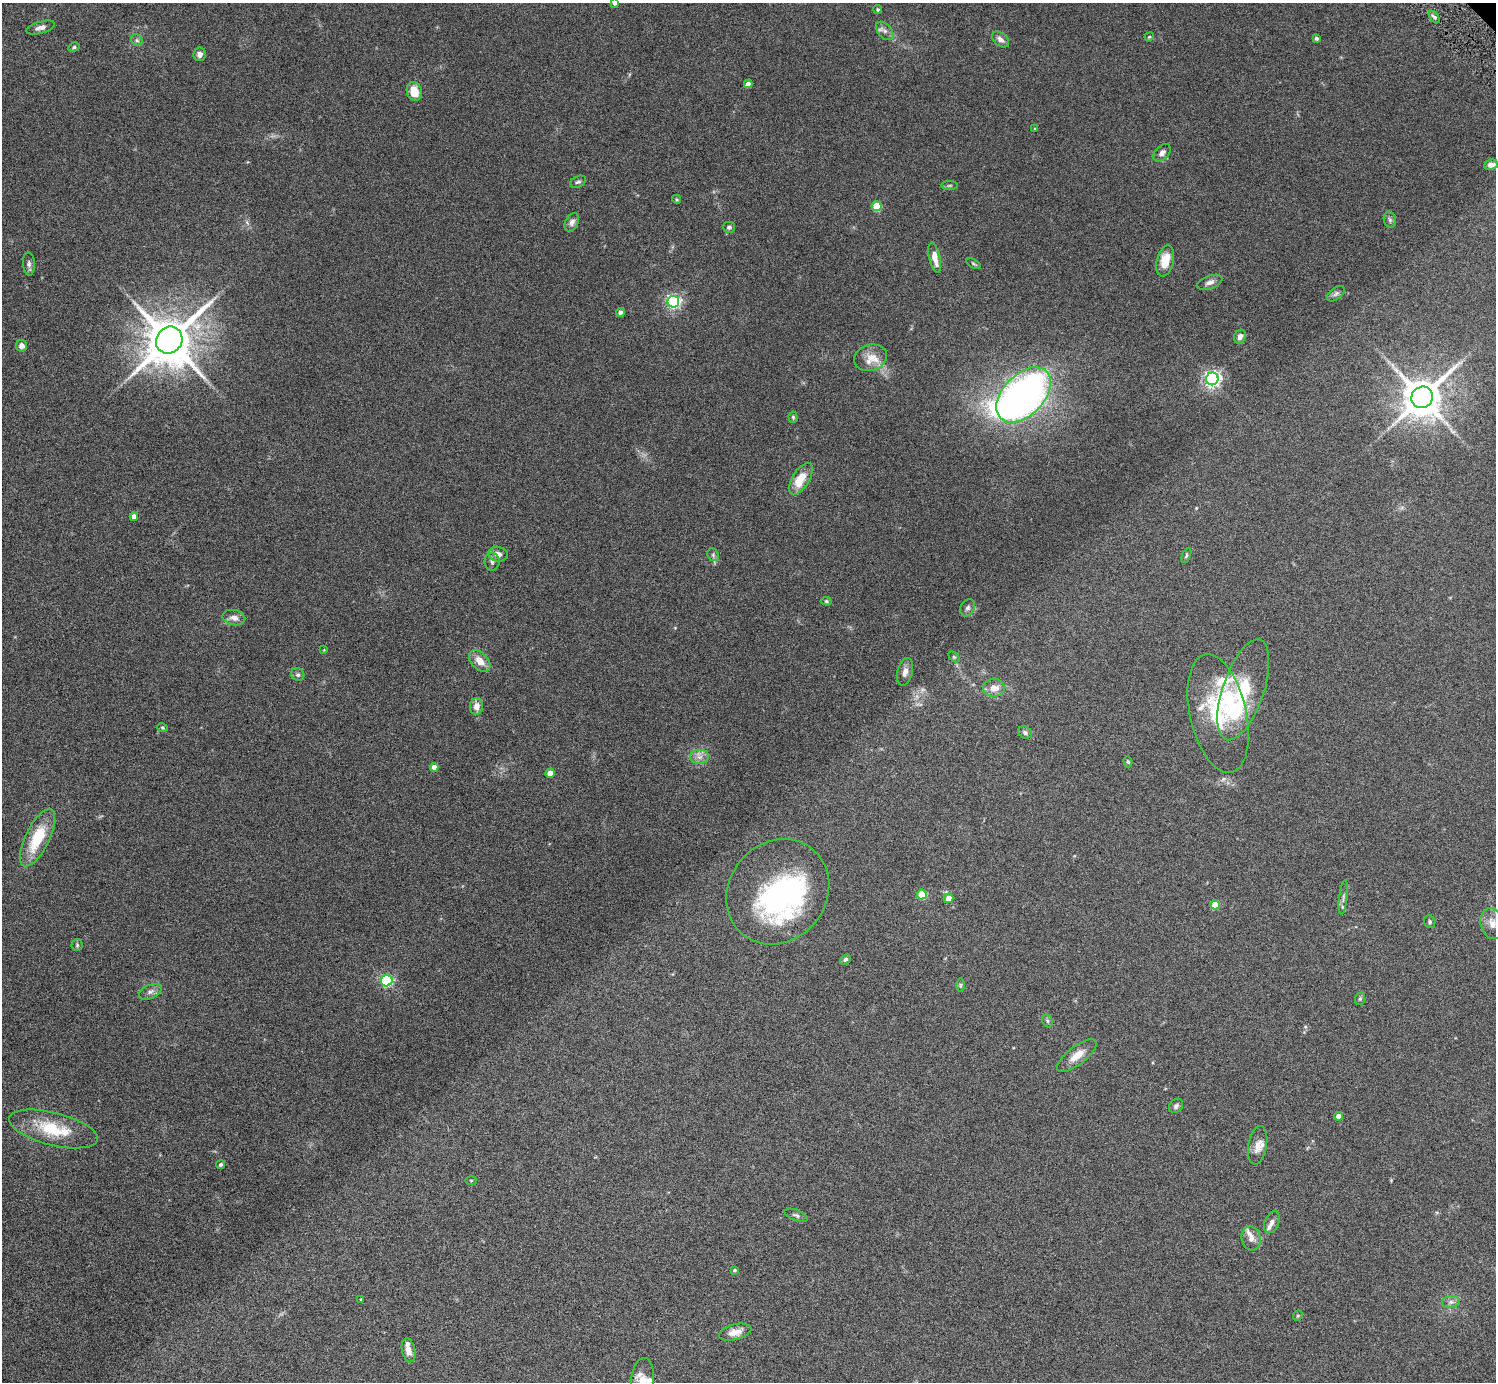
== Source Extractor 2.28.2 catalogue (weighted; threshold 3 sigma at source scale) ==
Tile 7 of 4 x 4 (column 3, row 2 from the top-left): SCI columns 3029-4522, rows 3094-4473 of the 6023 x 6019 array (HDU 1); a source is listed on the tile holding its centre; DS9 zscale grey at full resolution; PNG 1498 x 1384 px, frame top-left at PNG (2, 3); each listed source drawn as its Kron ellipse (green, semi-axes under 4 px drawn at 4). Shown black and unused: <1% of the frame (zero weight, under 5 of 9 exposures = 3% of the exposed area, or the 3 px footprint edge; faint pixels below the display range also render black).
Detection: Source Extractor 2.28.2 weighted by HDU 2 'WHT'; one run over the whole footprint, this tile lists its part. Background 0.0498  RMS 0.0042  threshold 0.0172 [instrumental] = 3 sigma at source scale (4.09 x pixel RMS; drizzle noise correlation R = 1.36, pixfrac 0.8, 0.05/0.05 arcsec/px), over >= 5 px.
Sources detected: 105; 2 inside a brighter object's white glare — neither listed nor drawn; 8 inside a brighter listed object's ellipse — not listed separately; the other 95 listed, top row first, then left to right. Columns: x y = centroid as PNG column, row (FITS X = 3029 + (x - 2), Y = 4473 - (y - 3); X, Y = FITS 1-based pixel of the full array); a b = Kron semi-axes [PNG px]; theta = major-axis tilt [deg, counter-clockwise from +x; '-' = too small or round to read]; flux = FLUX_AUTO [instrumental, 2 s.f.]
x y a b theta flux
615 3 4 4 - 1.1
878 9 4 4 - 0.53
1434 17 7 4 -53 0.83
41 27 15 6 17 1.9
885 31 11 6 -48 1.7
1149 37 5 3 - 0.37
1317 38 4 4 - 0.88
1001 39 10 6 -39 2
137 40 6 5 - 0.84
74 47 6 4 29 0.58
200 54 6 6 - 1.5
748 84 4 4 - 1.9
414 91 10 7 -73 6.2
1035 129 4 3 - 0.37
1162 153 10 6 45 1.7
1491 165 7 5 9 2.2
578 182 8 5 25 0.86
950 185 8 4 1 0.66
676 199 5 3 - 0.39
876 206 5 5 - 15
1390 220 8 6 -74 1
572 222 9 6 62 1.4
729 227 6 5 - 0.88
935 258 15 5 -77 3.9
1165 261 16 8 76 6.8
29 264 11 6 -86 1.3
974 264 8 3 -30 0.53
1209 282 13 6 19 1.9
1336 294 10 6 37 1.1
673 302 6 6 - 84
620 312 4 4 - 1.5
1240 337 7 5 68 1.8
169 340 14 12 51 2000
22 346 6 5 - 2.1
871 358 17 13 17 5.2
1212 379 6 6 - 150
1024 395 33 20 46 170
1422 397 11 10 - 1200
793 417 5 4 - 0.54
801 479 18 8 58 8.5
134 517 4 4 - 3
498 554 10 7 -11 2.4
713 555 7 5 -47 0.78
1186 556 8 4 65 0.62
492 562 8 7 - 1.1
826 601 5 4 - 0.52
967 608 9 7 59 1.3
234 617 11 7 -12 2.2
324 650 3 3 - 0.28
954 657 6 4 -45 0.51
480 661 13 8 -45 4.3
905 672 14 7 76 2.2
298 675 7 6 - 0.91
994 688 11 9 3 3.7
1243 690 53 20 71 23
476 706 8 6 83 2.7
1218 713 60 28 -77 28
162 727 5 3 - 0.45
1025 732 7 5 -28 1
700 757 9 7 1 2.1
1128 762 5 4 - 0.54
434 767 4 4 - 2.9
550 773 4 4 - 5.1
38 838 31 12 64 15
778 892 55 48 50 84
922 894 5 5 - 13
1343 897 17 3 84 1.2
948 898 5 4 - 3.1
1215 905 4 4 - 8.8
1430 922 6 5 - 0.71
1492 924 16 11 -74 3.8
77 945 6 5 - 0.64
846 959 6 4 42 0.75
387 981 6 5 - 48
960 985 7 4 90 0.6
150 992 12 6 25 1.8
1360 999 6 5 - 0.6
1047 1021 7 5 -61 0.64
1077 1056 24 9 38 5
1176 1106 8 6 44 1
1338 1116 4 4 - 3
53 1129 45 16 -14 17
1258 1145 19 9 80 3.3
221 1164 5 4 - 0.73
471 1180 5 3 - 0.35
796 1215 12 5 -22 1
1272 1222 11 7 69 1.7
1251 1238 12 9 -75 2.6
735 1270 3 3 - 0.51
361 1299 3 3 - 0.4
1451 1302 9 6 9 1.4
1298 1316 5 4 - 0.49
735 1332 16 7 14 3.7
408 1350 12 6 -78 2.6
643 1380 22 11 84 5.6
Isophote crosses this tile's border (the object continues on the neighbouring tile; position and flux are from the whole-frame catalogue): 2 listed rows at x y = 615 3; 643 1380